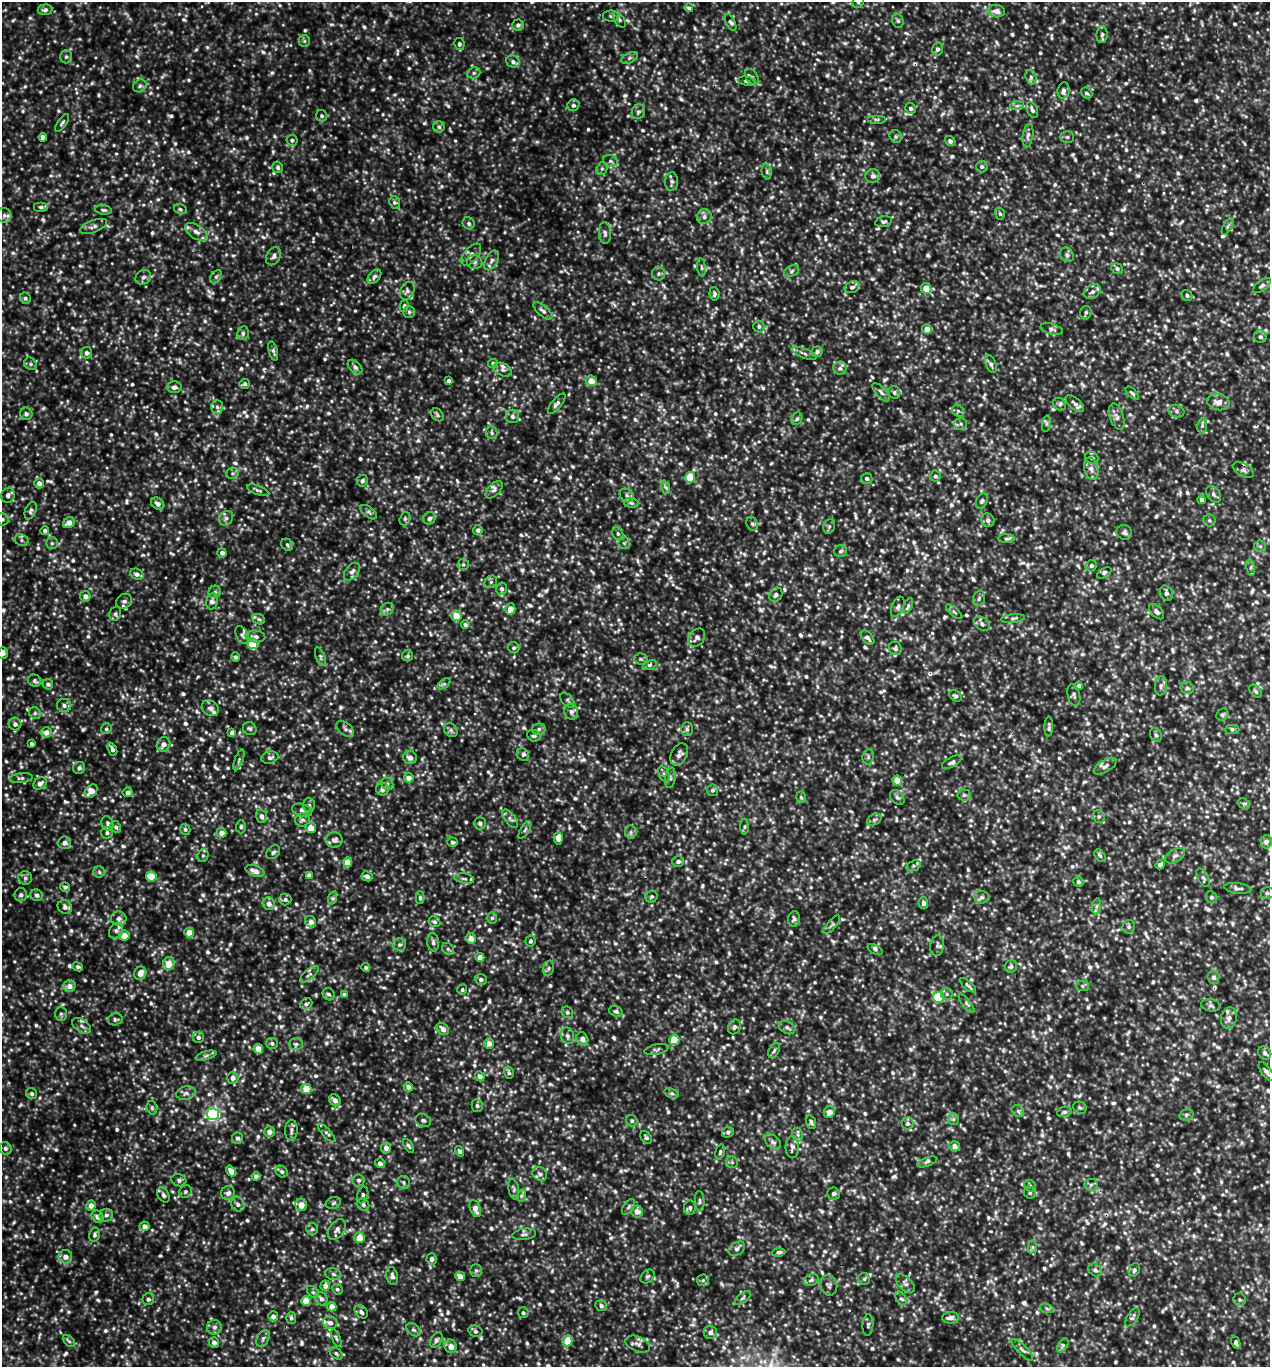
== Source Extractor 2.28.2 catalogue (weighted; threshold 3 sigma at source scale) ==
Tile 6 of 4 x 4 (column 2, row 2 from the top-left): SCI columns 1405-2672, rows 2733-4097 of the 5499 x 5490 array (HDU 1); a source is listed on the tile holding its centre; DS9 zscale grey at full resolution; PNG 1272 x 1369 px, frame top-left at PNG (2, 2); each listed source drawn as its Kron ellipse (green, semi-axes under 4 px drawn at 4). Shown black and unused: <1% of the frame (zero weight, under 3 of 5 exposures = <1% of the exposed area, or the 3 px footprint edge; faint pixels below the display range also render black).
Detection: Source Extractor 2.28.2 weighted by HDU 2 'WHT'; one run over the whole footprint, this tile lists its part. Background 0.285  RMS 0.058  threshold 0.262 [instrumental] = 3 sigma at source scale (4.5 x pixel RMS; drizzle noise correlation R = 1.50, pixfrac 1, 0.05/0.05 arcsec/px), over >= 5 px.
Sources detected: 1530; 2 too faint to see at this stretch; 3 cosmic-ray / hot-pixel residue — neither listed nor drawn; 26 inside a brighter listed object's ellipse — not listed separately; of the other 1499, all 500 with FLUX_AUTO >= 11.7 (the completeness limit of this list) listed and drawn (999 fainter detections not listed), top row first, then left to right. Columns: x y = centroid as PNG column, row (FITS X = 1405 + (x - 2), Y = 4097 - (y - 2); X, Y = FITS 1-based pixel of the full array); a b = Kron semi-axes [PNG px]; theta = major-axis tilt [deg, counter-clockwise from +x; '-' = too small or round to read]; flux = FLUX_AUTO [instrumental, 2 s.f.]
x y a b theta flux
858 2 6 5 - 12
689 8 4 4 - 12
45 10 7 5 6 17
996 11 9 6 -6 37
611 16 8 5 0 12
620 20 8 5 -56 13
898 21 7 5 -74 13
730 22 9 4 -62 14
518 25 6 5 - 18
1102 35 8 5 86 15
304 41 6 6 - 12
459 44 6 5 - 14
938 49 6 5 - 16
66 57 6 5 - 15
629 58 9 5 27 15
513 62 7 6 - 19
474 73 7 5 21 13
752 77 9 5 -52 16
1031 77 7 5 -71 14
747 81 9 4 -11 13
140 86 7 6 - 15
1063 91 8 6 82 22
1087 93 6 5 - 13
573 105 6 6 - 16
1017 106 7 4 1 13
911 108 5 5 - 21
1032 110 8 5 -66 20
638 112 7 6 - 15
322 116 6 5 - 12
877 119 9 4 0 13
62 123 10 4 56 13
439 127 6 5 - 13
1028 135 12 5 81 19
896 136 7 6 - 12
43 137 4 4 - 32
1067 137 7 5 -1 13
292 140 5 5 - 12
950 141 5 4 - 14
610 161 7 5 -18 16
982 166 6 5 - 16
278 167 6 5 - 14
602 169 6 5 - 12
767 172 8 5 -85 14
873 176 7 7 - 23
672 181 9 6 86 20
395 202 6 5 - 13
41 207 7 5 0 14
180 209 6 5 - 12
103 210 8 4 -6 13
1000 214 6 5 - 12
4 215 7 7 - 19
704 217 8 7 - 22
884 222 8 5 11 15
469 223 6 5 - 16
93 226 14 6 20 25
1228 226 9 4 60 12
196 232 13 6 -32 30
605 233 11 6 -87 20
471 255 13 7 51 33
1067 255 7 6 - 18
274 256 9 6 61 22
492 260 11 6 60 23
475 262 8 7 - 17
701 267 9 4 -85 12
1117 268 6 5 - 13
792 271 8 5 28 13
659 273 7 6 - 14
143 277 8 6 36 20
216 277 7 5 54 13
374 277 8 5 50 16
1262 285 10 5 37 16
852 287 8 5 25 15
926 288 5 5 - 90
407 291 9 6 63 20
1092 292 9 6 38 25
714 294 7 5 -82 14
1187 295 6 5 - 13
25 298 6 5 - 13
404 306 6 4 75 12
543 311 12 5 -41 20
409 312 6 6 - 12
1086 312 6 5 - 14
759 327 6 5 - 12
927 329 4 4 - 53
1052 329 11 5 -15 20
243 333 7 5 80 16
1260 337 6 6 - 17
273 351 10 4 -76 15
817 352 6 5 - 15
87 353 5 5 - 20
804 353 13 5 -22 20
493 363 5 4 - 15
30 364 7 5 -45 14
991 364 9 5 -67 16
355 367 8 6 -45 19
840 368 6 6 - 19
502 370 9 6 -24 19
449 381 4 3 - 17
591 381 5 5 - 66
244 384 5 5 - 14
174 387 7 6 - 22
881 392 11 5 -48 18
894 392 6 5 - 14
1132 393 8 3 -44 12
1218 402 11 8 -12 40
557 404 12 5 51 19
1060 404 7 6 - 14
1075 404 11 5 -42 22
217 407 7 6 - 18
958 411 6 5 - 13
1176 411 8 6 -17 16
26 414 6 6 - 13
437 415 7 5 -47 13
512 416 7 6 - 20
1117 417 13 7 -71 26
797 419 7 5 65 12
961 424 6 6 - 15
1047 424 8 4 81 12
1202 426 7 5 80 13
492 433 6 5 - 13
1092 458 7 5 -25 14
1091 469 11 7 -77 32
1243 470 11 6 -29 21
232 473 6 5 - 12
935 476 6 5 - 14
690 477 5 5 - 130
867 479 6 5 - 16
362 481 6 5 - 18
39 483 5 5 - 30
665 487 7 4 -69 13
258 490 12 4 -20 15
494 490 10 6 46 18
1213 494 9 6 -54 18
8 495 8 6 63 20
627 495 7 6 - 16
1202 500 4 4 - 18
982 501 8 5 62 13
631 503 7 5 -9 12
158 504 7 5 -41 26
31 511 9 5 67 15
369 512 10 5 -38 14
226 518 8 6 54 19
429 518 6 6 - 16
2 519 6 5 - 14
405 519 7 5 71 12
988 520 7 6 - 20
1209 520 6 6 - 12
69 523 6 5 - 36
752 524 7 5 -68 15
829 526 7 5 70 13
478 530 5 5 - 19
45 531 4 4 - 15
1124 532 8 7 - 16
618 534 6 5 - 14
1006 539 8 4 0 13
22 540 7 5 -24 14
52 543 6 6 - 13
624 543 6 6 - 15
287 545 6 5 - 12
1260 546 6 5 - 13
840 551 6 5 - 13
222 553 5 4 - 23
463 564 6 5 - 13
1091 566 6 5 - 12
1250 568 8 3 -76 13
352 572 10 6 51 26
1104 573 8 4 32 13
137 574 7 5 -26 23
491 582 7 5 46 14
502 589 6 5 - 17
215 592 6 6 - 14
1166 593 8 6 -63 17
776 595 7 6 - 18
85 596 5 5 - 28
979 598 8 5 75 14
124 601 8 7 - 21
212 601 8 6 81 28
908 606 8 4 65 12
898 607 10 6 67 20
387 609 7 5 46 16
510 609 5 5 - 58
954 612 10 4 -41 12
1157 612 9 5 -45 22
115 614 7 5 76 13
456 616 5 5 - 73
1013 618 12 4 6 15
259 619 6 5 - 13
465 624 4 4 - 15
982 624 9 6 -35 20
242 635 9 6 -61 19
255 637 10 6 -6 25
697 638 10 7 51 26
867 638 8 5 -48 23
253 644 5 5 - 210
514 648 6 5 - 12
895 648 7 6 - 16
3 653 6 5 - 26
408 656 5 5 - 13
235 657 4 4 - 12
320 657 10 4 -69 13
641 659 7 5 -3 12
650 665 7 4 22 13
35 681 7 6 - 14
48 684 5 5 - 15
444 684 7 4 36 12
1079 686 4 4 - 22
1161 686 10 6 82 20
1187 688 7 6 - 14
1256 691 8 5 -46 13
1074 695 11 6 -76 16
955 696 7 5 -27 14
567 700 9 5 -49 14
64 705 7 6 - 22
210 708 9 7 -37 25
571 712 8 6 -74 22
35 713 6 5 - 12
1222 715 6 5 - 14
15 724 6 6 - 22
1049 726 10 3 89 12
250 728 7 6 - 13
106 729 5 5 - 12
345 729 10 6 -39 20
539 729 7 5 14 15
687 729 7 6 - 14
451 730 7 6 - 15
1232 730 7 4 0 13
46 732 5 5 - 42
232 733 4 4 - 29
1156 735 7 5 -64 12
534 736 7 5 -19 15
31 744 3 3 - 15
163 744 7 6 - 36
112 749 7 4 -65 20
679 754 12 8 61 32
523 755 7 5 -49 13
270 757 9 6 14 21
410 757 7 6 - 29
868 757 7 5 80 15
239 760 11 3 69 12
952 762 11 5 29 16
1105 766 13 6 30 19
79 768 6 6 - 17
664 774 8 5 -64 16
21 778 11 5 7 15
409 778 5 4 - 44
670 778 10 5 80 17
897 780 5 5 - 78
40 784 7 5 35 30
387 784 6 5 - 14
382 789 6 6 - 27
713 790 6 5 - 14
91 791 7 5 48 62
128 792 5 4 - 23
964 795 6 5 - 13
801 797 6 4 -72 12
897 798 8 6 -47 16
1244 804 6 5 - 12
309 805 7 6 - 15
302 810 10 6 -18 29
261 816 7 5 -70 27
1099 816 6 6 - 14
510 819 11 5 -52 20
302 820 7 6 - 15
874 820 7 5 29 13
107 823 7 6 - 15
480 823 6 6 - 13
116 827 6 5 - 13
241 827 6 5 - 14
745 827 8 4 89 12
311 828 5 5 - 54
185 829 6 5 - 12
525 830 10 4 59 13
631 832 6 6 - 15
107 833 6 5 - 15
222 833 5 4 - 48
558 838 6 4 87 42
334 840 8 7 - 29
453 842 5 4 - 15
1266 842 6 6 - 20
64 843 6 6 - 32
273 852 8 5 45 14
203 856 6 5 - 12
1100 856 7 4 -53 13
1175 856 11 6 30 21
678 861 6 5 - 16
348 862 5 4 - 72
1160 864 5 4 - 15
914 866 7 5 19 13
255 871 10 5 -21 42
99 872 5 5 - 13
309 875 4 4 - 28
151 876 5 5 - 130
367 876 5 5 - 24
25 878 7 6 - 17
1203 878 10 5 -59 17
464 879 10 5 -10 16
1078 882 5 5 - 14
65 887 5 4 - 15
1238 888 13 5 -8 18
1267 893 6 5 - 13
21 895 6 6 - 19
37 895 6 5 - 15
651 897 6 5 - 12
982 897 8 6 -3 20
1211 897 6 5 - 13
332 898 7 4 70 12
420 898 6 4 -90 12
285 899 6 6 - 16
923 903 6 5 - 18
269 904 6 6 - 31
1096 906 8 4 82 13
65 907 7 6 - 27
119 918 7 7 - 23
492 918 6 5 - 12
794 919 8 6 85 15
311 922 6 5 - 28
434 922 6 5 - 13
832 925 11 4 49 13
1129 927 7 6 - 12
116 931 8 6 56 19
189 932 5 5 - 77
124 936 5 5 - 51
471 938 5 5 - 53
530 941 6 5 - 12
433 942 9 6 -84 18
400 945 6 6 - 15
937 946 10 7 82 19
448 949 7 5 -43 13
875 949 8 4 -29 16
480 957 4 4 - 48
169 964 6 6 - 67
1011 966 6 5 - 12
78 967 5 4 - 13
366 967 4 4 - 14
549 968 8 5 74 13
140 973 7 6 - 44
309 974 11 5 40 20
1213 977 6 6 - 19
481 979 6 5 - 16
968 985 10 4 -41 12
69 986 6 6 - 38
1082 986 6 5 - 12
462 990 5 5 - 12
329 994 6 5 - 16
344 994 4 3 - 13
947 994 6 6 - 13
938 997 5 5 - 340
306 1004 6 5 - 16
967 1004 11 4 -52 15
1211 1005 10 6 -10 16
616 1011 7 5 -19 14
567 1012 6 5 - 14
61 1014 7 6 - 13
1229 1018 10 8 77 30
115 1019 7 6 - 12
82 1026 10 6 -34 22
734 1027 8 6 63 18
787 1028 9 6 -28 18
443 1029 7 5 -45 32
567 1036 8 6 -75 21
198 1037 6 5 - 15
582 1039 7 5 -59 35
674 1040 5 5 - 170
272 1043 6 5 - 16
489 1043 5 5 - 40
296 1044 7 5 1 14
258 1049 5 5 - 84
656 1050 12 5 11 14
774 1051 8 5 63 12
1265 1053 7 6 - 20
206 1056 11 3 15 14
1266 1072 11 5 -53 20
509 1073 6 5 - 12
480 1076 5 4 - 24
233 1078 6 6 - 27
408 1087 4 4 - 27
306 1089 5 5 - 94
32 1093 6 5 - 14
186 1093 10 6 13 23
672 1093 7 4 -19 13
335 1100 6 5 - 31
477 1106 6 5 - 13
152 1108 7 5 -75 13
1080 1108 7 5 -27 13
1018 1111 6 5 - 14
829 1112 6 5 - 40
1064 1112 7 5 11 14
213 1114 6 6 - 1000
1186 1115 7 5 14 14
953 1119 6 5 - 13
423 1121 8 6 -15 17
632 1121 6 5 - 13
811 1122 7 4 -72 14
908 1123 6 6 - 12
291 1130 10 6 88 22
269 1132 5 5 - 41
728 1132 6 5 - 14
327 1133 12 4 -46 15
798 1135 7 5 -75 12
646 1137 7 5 -51 13
237 1138 6 5 - 16
773 1142 9 6 -41 20
408 1146 8 4 -57 12
955 1146 5 5 - 37
792 1147 11 7 90 26
5 1148 6 6 - 14
386 1148 5 5 - 33
460 1151 5 4 - 13
720 1152 7 4 75 12
732 1162 6 5 - 12
927 1162 11 3 19 13
380 1163 5 5 - 28
231 1171 6 4 -53 41
282 1172 6 5 - 15
540 1174 8 6 -35 19
256 1176 4 4 - 25
179 1180 7 6 - 13
358 1180 6 6 - 17
404 1182 6 6 - 15
1091 1185 6 6 - 14
1030 1186 6 5 - 12
514 1189 10 5 -79 16
185 1192 7 6 - 12
228 1193 7 6 - 21
1030 1193 6 5 - 12
834 1194 6 6 - 14
163 1195 8 5 -59 16
363 1195 8 5 77 16
521 1196 6 4 70 12
700 1201 10 5 -86 14
333 1203 8 5 18 13
238 1204 7 6 - 24
301 1205 6 5 - 51
363 1205 6 5 - 14
91 1206 5 5 - 40
629 1207 9 5 56 13
690 1208 7 6 - 16
475 1209 9 5 -70 41
637 1212 6 5 - 44
106 1215 7 6 - 18
98 1217 6 5 - 37
144 1226 5 5 - 39
312 1229 6 6 - 16
337 1229 11 7 51 28
524 1234 12 5 8 18
95 1235 7 5 78 14
359 1238 5 5 - 74
1033 1247 7 4 90 12
737 1249 9 6 36 17
779 1252 6 4 7 12
65 1257 7 6 - 42
432 1259 5 5 - 22
476 1270 6 5 - 13
1095 1270 7 5 -43 18
1134 1270 7 5 65 15
333 1274 8 6 -17 16
392 1276 9 6 -79 21
460 1276 5 4 - 45
648 1276 8 6 42 14
864 1279 6 6 - 12
703 1280 6 5 - 12
811 1280 7 5 22 15
905 1284 11 6 -43 24
829 1285 10 8 -74 20
325 1286 5 5 - 27
337 1289 5 5 - 12
313 1292 7 4 -45 14
743 1298 9 4 39 13
148 1299 6 6 - 17
321 1299 7 6 - 24
901 1299 7 5 -59 15
1239 1300 6 6 - 12
306 1301 5 5 - 110
601 1306 6 5 - 17
332 1307 5 4 - 52
1047 1308 7 4 -20 12
361 1312 7 5 -44 20
523 1313 5 5 - 12
273 1316 5 5 - 23
1132 1317 11 5 55 15
291 1318 6 5 - 13
950 1318 8 6 5 34
330 1323 7 6 - 29
868 1325 11 5 87 14
214 1327 7 7 - 23
413 1330 8 5 -38 16
475 1331 7 5 -14 14
710 1332 7 6 - 27
263 1338 9 5 63 17
336 1338 9 4 -69 12
436 1340 8 5 58 15
69 1341 7 4 -45 12
567 1341 5 5 - 97
214 1343 5 5 - 25
1236 1343 6 3 -65 15
638 1344 13 7 -22 29
1063 1345 8 4 59 13
451 1346 7 6 - 47
1022 1350 14 5 -45 19
336 1353 7 5 -40 14
Overlapping masked pixels (flux is a lower limit): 2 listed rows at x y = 1243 470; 255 871
Isophote crosses this tile's border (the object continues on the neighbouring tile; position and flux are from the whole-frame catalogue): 3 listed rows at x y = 858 2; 2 519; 3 653